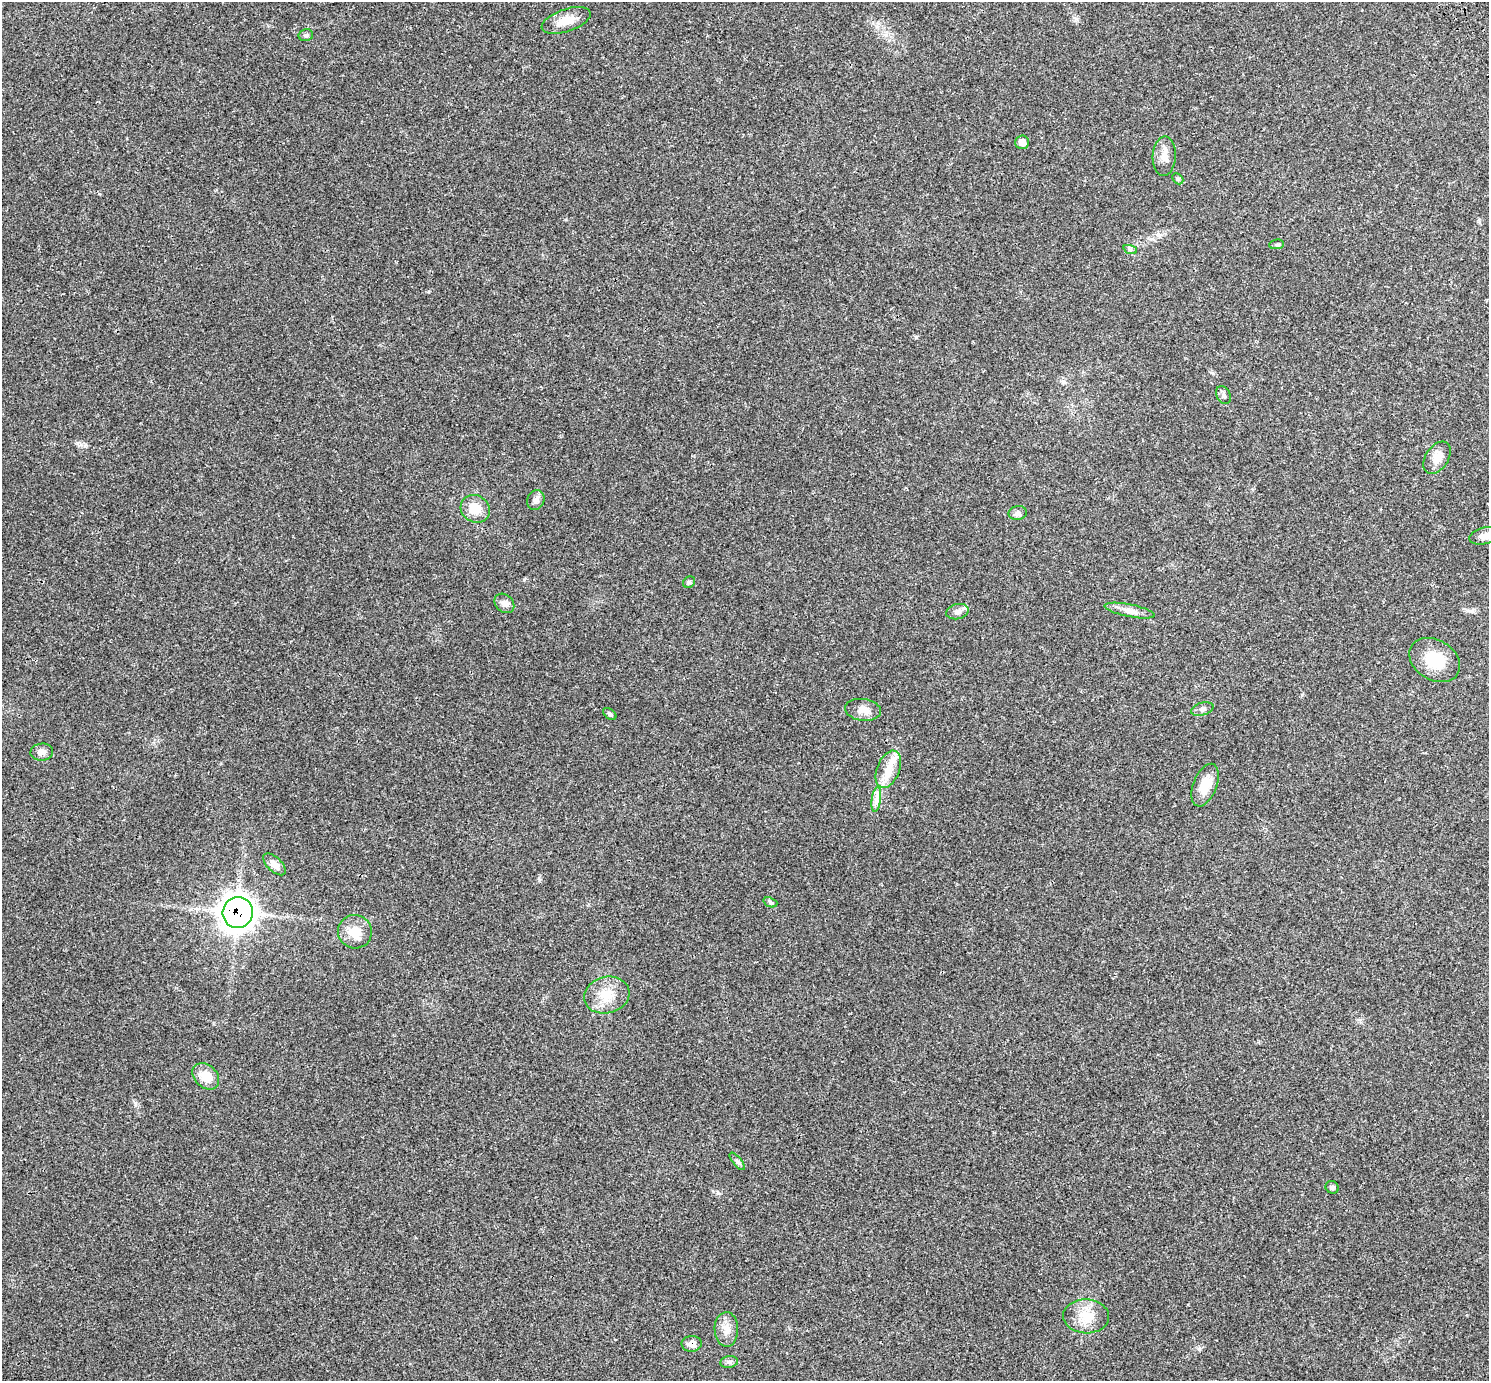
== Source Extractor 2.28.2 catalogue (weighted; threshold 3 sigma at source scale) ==
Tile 10 of 4 x 4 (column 2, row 3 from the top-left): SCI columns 1619-3105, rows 1686-3064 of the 6217 x 6189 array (HDU 1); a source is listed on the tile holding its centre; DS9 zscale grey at full resolution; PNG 1491 x 1383 px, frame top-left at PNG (2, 2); each listed source drawn as its Kron ellipse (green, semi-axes under 4 px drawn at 4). Shown black and unused: <1% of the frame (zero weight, under 3 of 4 exposures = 9% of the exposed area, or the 3 px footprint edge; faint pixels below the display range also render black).
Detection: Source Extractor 2.28.2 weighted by HDU 2 'WHT'; one run over the whole footprint, this tile lists its part. Background 0.0414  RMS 0.0038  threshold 0.017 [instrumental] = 3 sigma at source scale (4.5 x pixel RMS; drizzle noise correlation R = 1.50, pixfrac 1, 0.0396/0.0396 arcsec/px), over >= 5 px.
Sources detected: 38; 1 inside a brighter listed object's ellipse — not listed separately; the other 37 listed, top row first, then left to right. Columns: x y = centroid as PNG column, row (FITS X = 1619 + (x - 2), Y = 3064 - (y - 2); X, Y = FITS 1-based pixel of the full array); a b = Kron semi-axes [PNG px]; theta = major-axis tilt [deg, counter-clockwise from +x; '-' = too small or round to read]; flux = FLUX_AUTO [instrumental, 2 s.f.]
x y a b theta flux
566 20 26 11 19 5.4
306 35 7 5 12 0.82
1022 142 7 7 - 2.3
1164 156 20 11 88 3.5
1178 179 6 4 -45 0.62
1277 244 7 5 6 0.67
1130 249 7 4 -19 0.68
1223 395 9 6 -60 1
1437 458 18 11 56 4.5
536 500 10 8 68 1.6
475 509 15 13 -34 6.1
1018 513 9 7 8 1.2
1485 536 16 8 13 3.6
689 582 6 5 - 0.62
504 603 11 8 -44 2
1130 611 26 6 -11 3
958 612 11 7 12 1.8
1435 660 27 20 -31 12
1202 709 11 6 16 1.2
863 710 18 11 -7 3.2
610 714 7 5 -38 0.74
42 752 11 8 4 1.7
888 769 20 11 68 5.7
1205 785 22 11 69 6.6
876 799 12 4 82 1.8
274 864 14 7 -43 2.2
770 902 7 4 -20 0.6
238 912 15 15 - 330
355 932 17 16 - 6.6
607 995 23 18 15 8.1
206 1076 15 11 -43 5.2
737 1161 11 4 -50 0.96
1332 1187 7 6 - 0.78
1086 1316 23 17 -2 6.9
726 1329 17 11 -88 3.6
692 1344 10 8 3 2.2
729 1362 9 5 8 1.1
Overlapping masked pixels (flux is a lower limit): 2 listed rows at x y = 238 912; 692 1344
Isophote crosses this tile's border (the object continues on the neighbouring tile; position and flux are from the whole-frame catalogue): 1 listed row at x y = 1485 536
Unlisted compact peaks at least as high as the median listed source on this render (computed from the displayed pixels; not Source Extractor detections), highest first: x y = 524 579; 916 337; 1199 1349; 718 1193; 539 880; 77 443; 85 446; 1471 611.